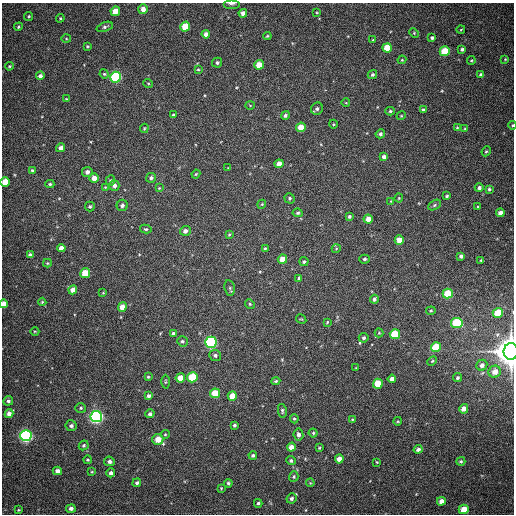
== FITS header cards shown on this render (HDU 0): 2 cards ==
NAXIS1  =                  512
NAXIS2  =                  512

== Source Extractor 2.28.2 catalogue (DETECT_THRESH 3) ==
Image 512 x 512 px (HDU 0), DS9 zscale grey, 1 PNG px = 1 image px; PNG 516 x 516 px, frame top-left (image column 1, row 512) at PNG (2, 3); each listed source drawn as its Kron ellipse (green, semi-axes under 4 px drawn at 4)
Background 395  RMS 10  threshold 30.5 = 3 sigma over >= 5 px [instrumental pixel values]
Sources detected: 178; all 178 listed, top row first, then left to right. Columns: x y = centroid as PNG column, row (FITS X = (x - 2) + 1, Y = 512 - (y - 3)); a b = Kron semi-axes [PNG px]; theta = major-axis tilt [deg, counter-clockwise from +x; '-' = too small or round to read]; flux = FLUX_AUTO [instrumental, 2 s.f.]
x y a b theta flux
231 3 8 3 0 1.6e+03
143 9 5 4 - 4.8e+03
115 11 5 4 - 8.9e+03
243 13 4 4 - 4.2e+03
317 13 4 2 - 5.9e+02
29 16 5 4 - 9.8e+02
60 18 4 4 - 8.0e+02
185 26 5 5 - 2.0e+04
18 27 4 4 - 9.5e+02
105 27 8 4 19 1.7e+03
461 29 4 3 - 5.3e+02
414 33 5 4 - 7.8e+02
206 34 4 4 - 3.6e+03
267 36 4 3 - 8.8e+02
432 38 3 3 - 1.3e+03
66 39 5 3 - 6.8e+02
373 40 4 4 - 7.6e+02
87 46 4 3 - 7.8e+02
387 48 5 4 - 1.4e+04
462 49 4 3 - 1.4e+03
445 51 5 5 - 2.5e+04
505 59 3 2 - 5.0e+02
402 60 4 4 - 6.4e+02
471 60 4 3 - 6.9e+02
217 63 5 5 - 1.6e+03
259 65 5 4 - 1.1e+04
9 66 4 3 - 8.1e+02
198 69 3 3 - 7.6e+02
104 74 5 4 - 8.3e+02
372 75 5 4 - 1.4e+03
481 75 4 3 - 2.0e+03
40 76 4 4 - 2.3e+03
116 77 5 5 - 7.2e+04
148 83 5 3 - 5.8e+02
66 99 4 3 - 6.2e+02
346 103 4 3 - 4.8e+02
250 105 5 3 - 6.3e+02
317 109 6 6 - 1.8e+03
423 110 4 3 - 1.5e+03
390 111 4 4 - 1.1e+03
173 115 4 3 - 1.0e+03
285 115 4 4 - 1.3e+03
401 116 4 3 - 6.3e+02
333 124 4 3 - 5.7e+02
512 125 4 3 - 7.6e+02
301 127 5 4 - 1.1e+04
144 128 5 3 - 5.9e+02
457 128 4 3 - 7.5e+02
465 129 4 4 - 8.5e+02
380 134 5 4 - 1.6e+03
61 148 4 4 - 3.5e+03
486 151 5 4 - 8.4e+02
384 157 4 4 - 2.5e+03
279 164 4 4 - 4.7e+03
228 168 3 3 - 3.7e+02
32 170 4 4 - 7.8e+02
87 172 5 5 - 2.8e+03
196 174 4 3 - 7.5e+02
94 178 5 4 - 6.0e+03
151 178 5 4 - 1.7e+03
110 180 5 4 - 1.0e+03
5 182 5 4 - 1.1e+04
50 184 4 4 - 1.1e+03
114 186 5 5 - 2.6e+03
105 187 4 3 - 6.1e+02
159 188 4 3 - 5.5e+02
479 188 4 4 - 1.8e+03
489 189 4 4 - 1.0e+03
447 196 4 4 - 1.0e+03
289 198 5 5 - 1.1e+03
399 198 4 4 - 6.7e+02
391 201 3 2 - 4.9e+02
262 204 4 3 - 6.6e+02
122 205 5 5 - 2.0e+03
434 205 7 4 28 1.1e+03
90 206 5 5 - 1.2e+03
478 207 3 3 - 7.5e+02
298 213 5 4 - 1.1e+03
500 213 4 4 - 3.0e+03
349 217 3 3 - 1.3e+03
368 219 4 4 - 5.4e+03
146 229 6 4 -13 9.8e+02
185 231 5 5 - 2.9e+03
229 234 4 3 - 7.5e+02
399 240 4 4 - 7.1e+03
61 248 4 4 - 4.0e+03
265 248 4 3 - 7.6e+02
336 249 4 3 - 5.2e+02
30 255 4 4 - 2.5e+03
461 256 4 4 - 2.2e+03
282 259 4 4 - 5.9e+03
364 259 5 4 - 1.3e+03
481 260 3 3 - 6.6e+02
304 262 4 4 - 1.2e+03
47 263 4 4 - 7.4e+02
85 273 5 5 - 1.8e+04
299 278 3 3 - 8.8e+02
230 288 8 5 -81 1.3e+03
73 290 4 4 - 4.9e+03
103 293 4 3 - 5.8e+02
448 294 5 5 - 2.1e+04
374 299 4 3 - 1.9e+03
42 302 4 4 - 7.7e+02
4 304 4 4 - 5.7e+03
250 304 5 4 - 9.8e+02
122 307 4 4 - 6.3e+03
431 311 4 3 - 7.0e+02
498 313 5 5 - 1.9e+04
301 319 5 3 - 6.0e+02
327 322 4 3 - 6.6e+02
457 323 6 5 - 3.3e+04
35 331 4 3 - 5.8e+02
379 333 4 4 - 6.0e+02
173 334 4 3 - 1.7e+03
395 334 5 5 - 2.6e+04
364 338 5 4 - 1.3e+03
182 341 5 5 - 1.2e+03
211 342 6 5 - 1.2e+05
436 347 5 5 - 2.3e+04
511 351 8 7 - 1.4e+06
215 355 6 5 - 1.7e+03
432 361 5 3 - 7.3e+02
482 365 5 5 - 2.9e+03
356 368 3 2 - 4.9e+02
495 372 6 6 - 6.3e+03
148 377 4 3 - 7.5e+02
192 377 5 5 - 3.0e+04
180 378 5 4 - 8.7e+03
457 378 5 4 - 1.2e+03
392 379 4 4 - 3.5e+03
276 381 4 4 - 8.3e+02
165 382 7 3 89 7.6e+02
378 384 5 5 - 1.7e+04
215 393 5 5 - 1.6e+04
148 396 4 4 - 1.8e+03
232 396 5 4 - 1.0e+04
8 401 5 4 - 1.4e+03
81 408 5 4 - 1.1e+03
464 409 5 4 - 5.3e+03
282 411 7 4 -79 1.2e+03
9 414 4 4 - 3.2e+03
150 414 5 4 - 1.8e+03
96 417 6 5 - 1.9e+05
294 419 5 4 - 9.2e+02
352 420 4 3 - 7.8e+02
398 421 4 3 - 5.9e+02
234 425 3 3 - 1.2e+03
71 426 5 5 - 1.9e+03
313 433 4 4 - 9.3e+02
165 434 4 4 - 7.2e+02
298 434 6 5 - 2.4e+03
26 436 6 5 - 1.6e+05
158 439 5 5 - 9.1e+03
84 445 5 4 - 1.2e+03
291 447 4 4 - 6.0e+03
319 448 4 3 - 6.9e+02
418 449 4 4 - 2.2e+03
253 455 4 4 - 1.5e+03
339 459 4 4 - 4.5e+03
88 460 4 3 - 7.8e+02
109 461 5 5 - 2.2e+03
291 461 5 4 - 1.6e+03
461 461 4 4 - 9.6e+02
377 462 3 3 - 5.7e+02
57 471 4 4 - 3.2e+03
92 472 4 3 - 6.4e+02
111 473 4 4 - 2.2e+03
294 477 5 4 - 1.0e+03
137 483 4 4 - 1.6e+03
228 483 4 3 - 1.1e+03
310 483 4 3 - 6.0e+02
221 488 3 3 - 6.2e+02
291 498 5 5 - 1.5e+03
441 501 4 4 - 3.8e+03
258 503 4 3 - 1.2e+03
71 508 5 4 - 2.3e+03
464 509 5 4 - 1.1e+04
18 510 3 2 - 5.5e+02
At the frame edge (FLAGS 8, measured only in part): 5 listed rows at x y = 231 3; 512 125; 5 182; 4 304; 511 351